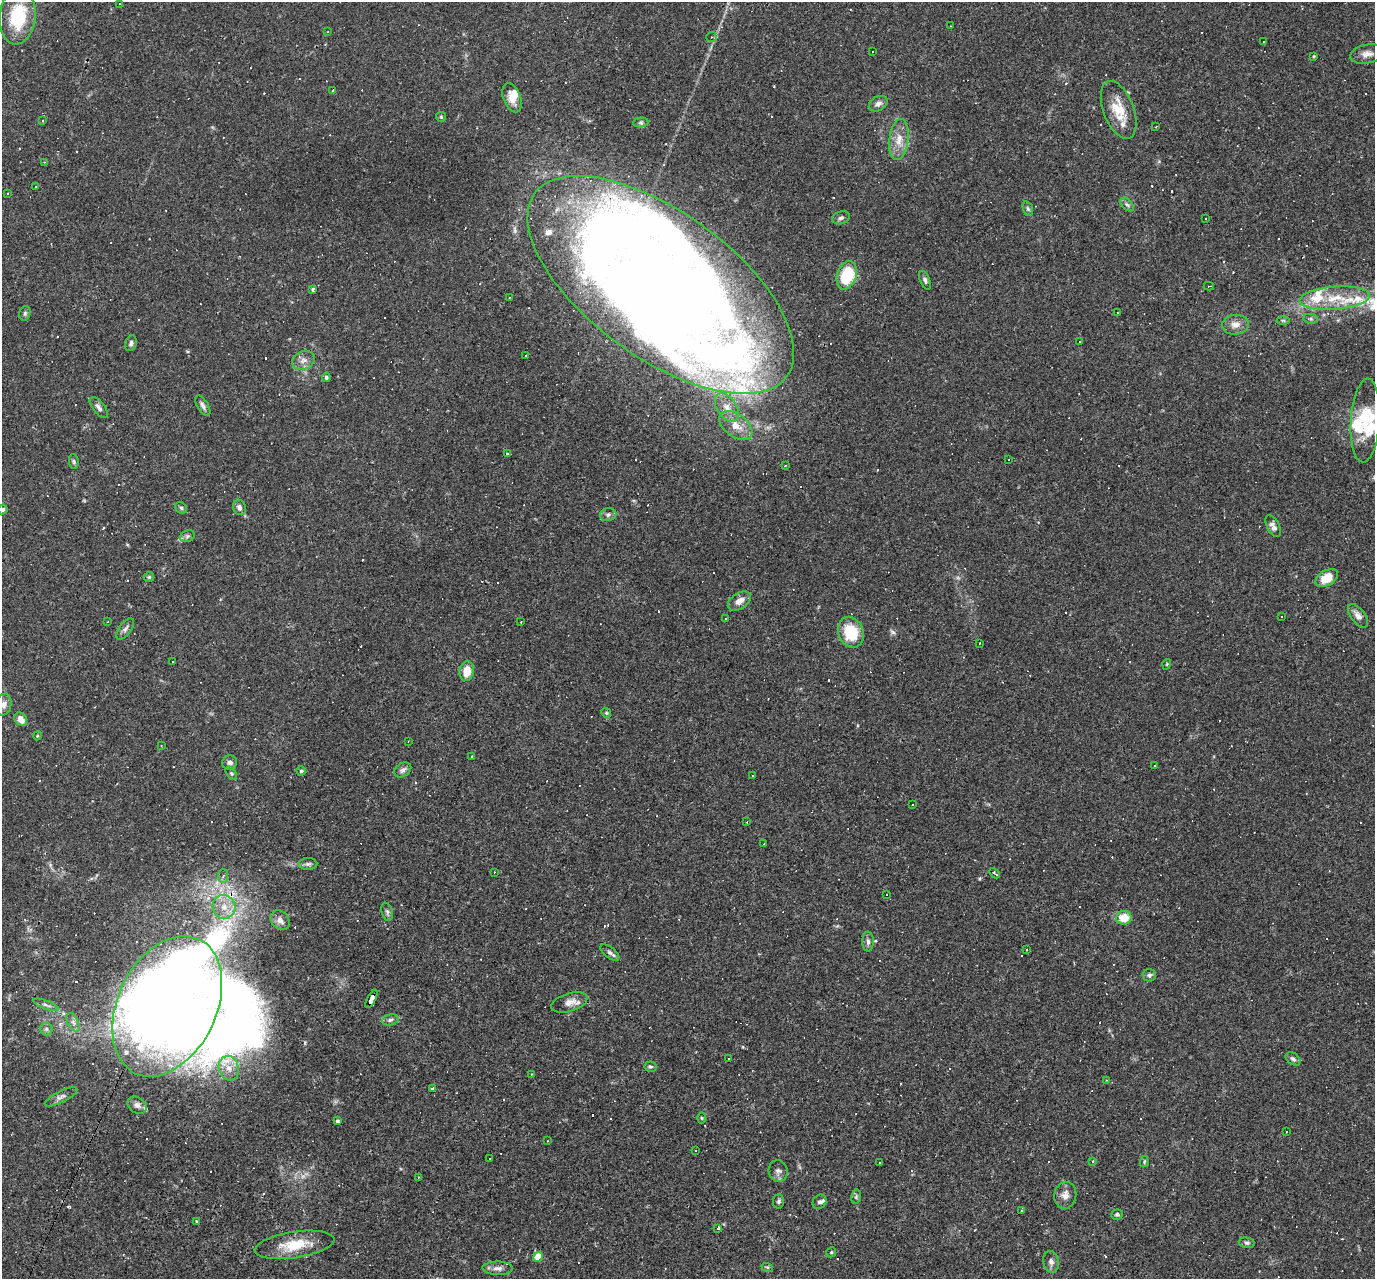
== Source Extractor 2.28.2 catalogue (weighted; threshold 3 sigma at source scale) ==
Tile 7 of 4 x 4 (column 3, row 2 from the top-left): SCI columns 2749-4121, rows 2822-4098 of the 5495 x 5510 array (HDU 1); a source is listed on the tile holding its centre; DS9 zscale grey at full resolution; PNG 1377 x 1281 px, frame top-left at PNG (2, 2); each listed source drawn as its Kron ellipse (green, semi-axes under 4 px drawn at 4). Shown black and unused: <1% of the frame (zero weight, under 2 of 3 exposures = <1% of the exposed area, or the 3 px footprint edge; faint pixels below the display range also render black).
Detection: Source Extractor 2.28.2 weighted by HDU 2 'WHT'; one run over the whole footprint, this tile lists its part. Background 0.0261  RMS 0.0036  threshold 0.016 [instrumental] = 3 sigma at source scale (4.5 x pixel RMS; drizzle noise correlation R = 1.50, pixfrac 1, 0.05/0.05 arcsec/px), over >= 5 px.
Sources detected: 264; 2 too faint to see at this stretch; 10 inside a brighter object's white glare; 96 cosmic-ray / hot-pixel residue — neither listed nor drawn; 14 inside a brighter listed object's ellipse — not listed separately; the other 142 listed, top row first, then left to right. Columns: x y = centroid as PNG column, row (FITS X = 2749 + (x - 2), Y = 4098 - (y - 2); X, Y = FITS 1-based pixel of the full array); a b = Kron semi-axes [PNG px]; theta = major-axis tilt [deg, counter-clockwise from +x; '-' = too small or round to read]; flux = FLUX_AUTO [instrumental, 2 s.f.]
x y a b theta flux
120 4 3 2 - 0.39
18 16 28 18 84 22
950 26 3 2 - 0.23
328 32 3 2 - 0.26
711 37 5 5 - 0.55
1264 41 3 2 - 0.45
872 52 3 2 - 0.26
1367 54 17 9 11 2.6
1314 56 4 3 - 0.31
333 90 3 3 - 0.58
512 98 15 8 -69 4.4
878 104 10 7 29 1.8
1119 110 30 15 -69 9.2
441 117 5 4 - 0.41
42 120 3 2 - 0.63
641 122 7 5 4 0.65
1156 127 3 2 - 0.38
899 139 21 9 83 4.7
44 162 2 2 - 0.26
36 187 3 2 - 0.25
7 193 3 3 - 0.39
1127 205 8 5 -44 0.87
1028 209 7 5 -70 0.64
841 218 9 6 19 1.1
1205 219 2 2 - 0.24
847 275 14 9 70 16
925 280 10 5 -68 0.88
661 285 156 73 -36 650
1209 286 5 2 - 0.29
313 289 4 3 - 0.89
509 298 2 2 - 0.29
1335 298 35 11 5 10
1117 312 3 3 - 0.47
25 313 7 5 75 0.73
1311 319 7 5 -7 0.66
1283 320 6 4 -1 0.45
1235 325 13 10 6 2.9
1080 341 2 2 - 0.22
131 343 8 5 71 1
526 356 3 2 - 0.37
303 360 12 9 24 2.2
326 377 5 4 - 0.63
203 406 11 5 -58 1.3
99 407 12 6 -52 1.3
727 408 16 9 -55 3.9
1365 421 42 14 86 13
736 426 19 11 -36 5.3
507 454 3 3 - 1.1
1009 459 2 2 - 0.23
74 462 7 4 -83 0.6
785 466 3 2 - 0.36
239 507 8 6 -72 1.4
181 508 6 5 - 0.63
3 509 5 4 - 0.79
608 515 8 6 12 1.1
1273 526 12 6 -62 1.6
187 536 7 5 22 0.89
149 577 5 5 - 0.56
1327 578 12 7 31 7.3
739 601 13 8 33 2.8
1282 616 3 2 - 0.38
1358 616 14 7 -52 2.3
725 619 3 2 - 0.41
108 621 3 2 - 0.24
521 622 3 2 - 0.34
125 629 12 6 53 1.4
851 632 16 12 -66 13
980 643 3 2 - 0.32
173 662 3 3 - 2.6
1167 664 5 3 - 0.32
467 671 10 7 78 4.9
4 705 11 7 81 1.9
606 713 5 4 - 0.49
21 719 7 5 -51 3.1
37 736 5 3 - 0.37
408 741 3 2 - 0.21
161 745 2 2 - 0.23
471 757 3 3 - 1.1
230 763 7 7 - 1.4
1155 765 3 2 - 0.37
403 770 9 6 33 1.4
301 771 4 4 - 0.52
231 773 7 4 -54 0.58
753 776 3 2 - 0.27
913 804 3 2 - 0.35
747 822 3 2 - 0.29
764 844 3 2 - 0.4
308 864 9 6 1 0.95
494 872 3 2 - 0.34
994 873 6 3 -44 1.3
223 876 7 5 86 1
887 894 3 3 - 5.3
224 907 12 11 - 4.8
387 912 9 5 -75 0.88
1124 918 8 6 6 6.2
280 920 11 8 -49 2.2
868 942 10 5 -89 1.1
1026 950 3 2 - 0.34
610 953 11 5 -40 1.1
1149 975 6 6 - 0.92
371 999 10 4 62 41
569 1002 19 9 17 2.8
46 1005 13 4 -20 1.2
167 1006 74 49 64 320
390 1020 8 5 11 0.93
73 1022 10 5 -63 1.3
46 1029 6 6 - 0.82
728 1059 3 3 - 0.79
1293 1059 8 5 -36 0.88
650 1067 6 5 - 0.6
229 1068 12 10 -72 3.5
532 1074 3 2 - 0.21
1106 1080 3 2 - 0.21
433 1089 4 3 - 1.9
61 1097 18 5 27 1.6
137 1105 10 7 -35 1.8
702 1118 5 3 - 0.39
338 1121 3 3 - 2
1286 1131 3 3 - 0.69
547 1141 3 2 - 0.34
695 1150 3 3 - 0.83
490 1159 3 3 - 2
1093 1161 4 2 - 0.27
880 1162 3 2 - 0.44
1144 1162 5 4 - 0.4
778 1171 11 9 -76 1.6
418 1177 3 3 - 0.27
1065 1195 13 11 81 2.7
856 1197 7 5 78 0.64
778 1201 7 5 85 0.74
819 1202 7 6 - 0.92
1022 1210 3 2 - 0.4
1117 1214 6 5 - 0.62
197 1221 3 3 - 1.5
718 1228 3 3 - 1.7
1247 1243 8 5 -10 0.75
295 1245 40 13 9 11
831 1252 5 4 - 0.46
538 1257 5 4 - 7.2
1051 1262 11 7 -78 1.7
767 1267 6 4 -19 0.47
498 1268 15 6 -1 1.8
Overlapping masked pixels (flux is a lower limit): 3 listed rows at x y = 661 285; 371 999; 167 1006
Isophote crosses this tile's border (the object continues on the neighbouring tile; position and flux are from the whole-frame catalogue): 2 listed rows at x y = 18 16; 3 509
Unlisted compact peaks at least as high as the median listed source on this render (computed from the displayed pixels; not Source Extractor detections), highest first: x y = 893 632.